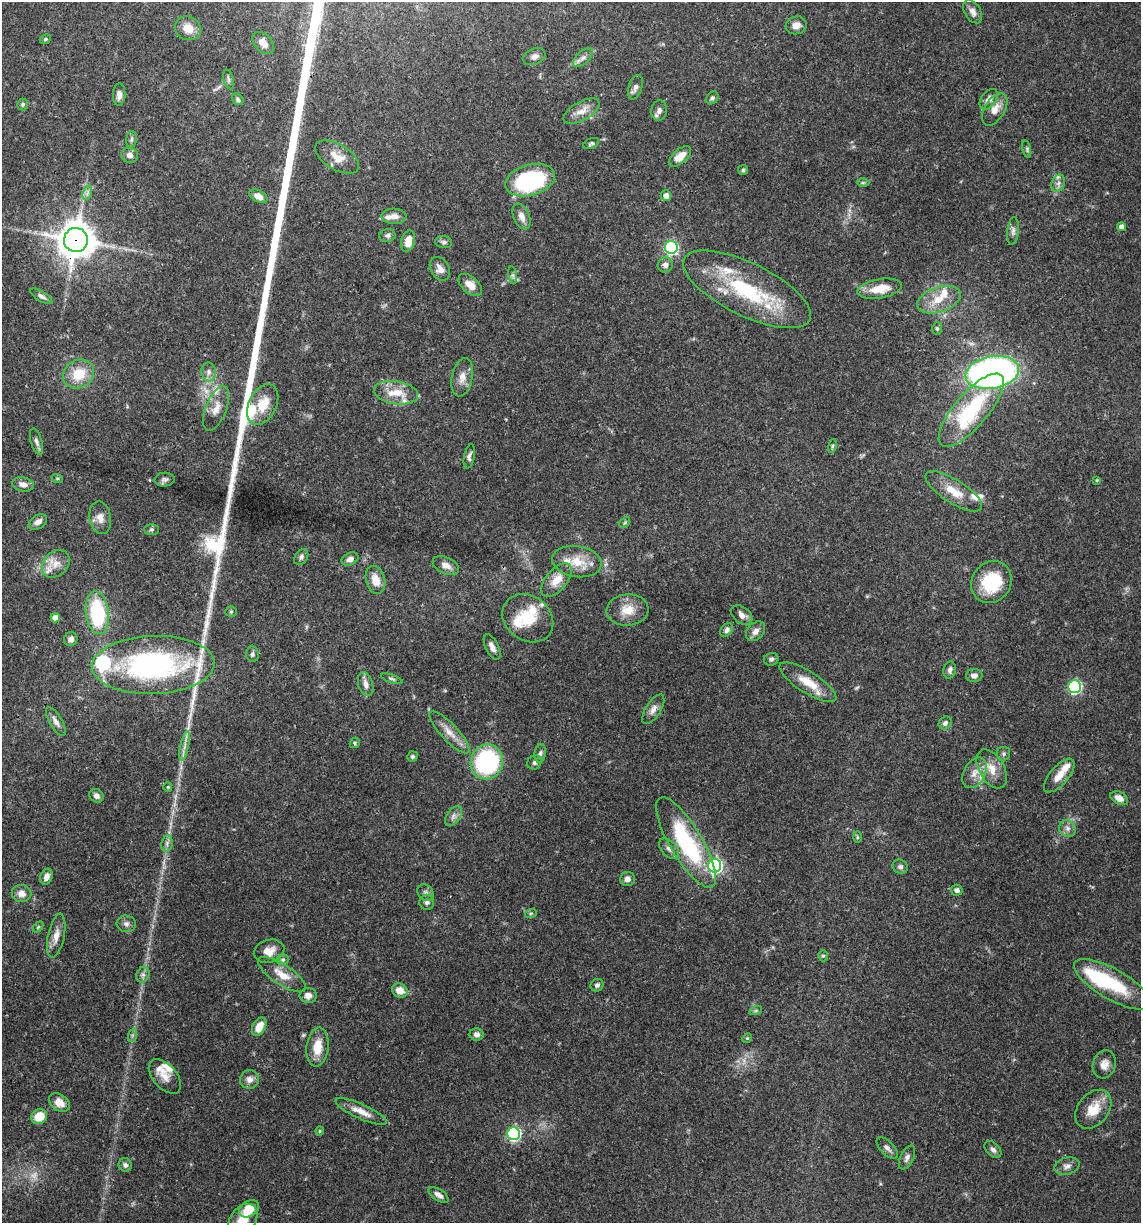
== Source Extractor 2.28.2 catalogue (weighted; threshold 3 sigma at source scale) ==
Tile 11 of 4 x 4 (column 3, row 3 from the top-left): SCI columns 2517-3655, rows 1225-2445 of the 4913 x 4894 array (HDU 1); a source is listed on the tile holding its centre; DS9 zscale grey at full resolution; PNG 1143 x 1225 px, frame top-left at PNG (2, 2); each listed source drawn as its Kron ellipse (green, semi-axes under 4 px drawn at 4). Shown black and unused: <1% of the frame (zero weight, under 3 of 4 exposures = <1% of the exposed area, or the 3 px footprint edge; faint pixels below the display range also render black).
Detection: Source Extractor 2.28.2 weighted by HDU 2 'WHT'; one run over the whole footprint, this tile lists its part. Background 0.048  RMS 0.0028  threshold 0.0127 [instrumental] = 3 sigma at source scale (4.5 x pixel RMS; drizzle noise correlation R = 1.50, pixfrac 1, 0.05/0.05 arcsec/px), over >= 5 px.
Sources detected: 183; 1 too faint to see at this stretch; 4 inside a brighter object's white glare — neither listed nor drawn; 16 inside a brighter listed object's ellipse — not listed separately; the other 162 listed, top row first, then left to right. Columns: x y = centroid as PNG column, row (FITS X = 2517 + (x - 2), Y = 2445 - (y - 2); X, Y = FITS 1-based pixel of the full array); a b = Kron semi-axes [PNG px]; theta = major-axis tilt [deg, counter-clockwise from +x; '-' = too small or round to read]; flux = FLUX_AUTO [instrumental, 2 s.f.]
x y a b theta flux
973 12 13 8 -59 1.6
796 25 10 9 - 2
188 28 13 11 -29 3.7
45 39 6 4 23 0.39
263 43 13 8 -46 2.6
534 57 12 8 22 1.4
583 58 12 6 42 1.3
229 79 10 5 -76 0.67
635 87 13 6 72 1.2
119 95 11 6 88 1.6
712 98 7 5 47 0.61
238 99 6 5 - 0.63
989 99 11 7 54 1.6
23 104 6 5 - 0.48
995 109 18 10 59 2.9
659 110 10 8 84 1.4
582 111 20 9 29 2.9
131 140 8 5 83 0.6
591 144 8 5 25 0.54
1027 149 8 3 -78 0.46
130 155 8 7 - 1.4
680 156 13 7 41 3.3
337 157 24 12 -31 4.2
743 170 5 5 - 0.46
530 180 25 15 16 32
863 183 6 4 0 0.43
1058 183 9 6 68 1.1
87 193 7 4 71 0.76
258 196 10 6 -29 2.2
666 196 5 5 - 1.6
394 216 12 7 -2 1.8
522 216 13 8 -67 1.9
1122 227 4 4 - 1.7
1013 231 14 6 84 1.1
387 236 8 6 10 0.83
76 240 12 12 - 570
408 241 11 7 76 2.9
444 242 8 6 -6 0.71
671 247 6 6 - 48
665 265 8 7 - 1.1
440 269 13 9 -60 2
513 275 9 4 -81 0.68
470 285 14 8 -41 3
747 289 70 26 -26 27
880 289 22 9 10 5.6
41 296 12 5 -32 0.97
939 300 23 12 18 5.7
937 329 6 5 - 0.52
209 372 9 7 -81 1.3
992 372 27 16 10 120
79 374 16 13 31 7.2
462 377 19 10 78 2.8
396 393 22 11 -9 5.3
263 404 21 14 64 6.3
216 408 23 10 69 3.3
971 410 46 16 49 24
36 442 14 5 -73 1
832 446 7 4 77 0.4
469 456 12 5 79 0.94
57 478 6 4 -18 0.35
164 480 10 7 4 0.83
1097 480 4 4 - 0.24
23 484 11 7 -11 1.6
954 491 32 11 -33 5.7
100 518 16 11 -80 2.5
38 522 10 6 31 1.7
625 522 6 4 46 0.43
151 529 7 5 1 0.53
301 557 9 6 55 0.8
350 559 9 6 26 1.4
577 562 25 15 -9 6.3
56 564 16 12 44 3.4
446 565 14 8 -24 1.9
375 580 14 9 -75 3.5
556 580 20 10 50 4.2
991 582 22 19 53 14
627 610 21 15 6 4.9
231 612 5 5 - 0.41
97 613 21 11 -83 22
742 615 12 8 -39 1.9
55 618 4 4 - 2.6
528 618 27 22 -37 9.4
727 630 7 5 51 0.91
755 631 11 8 49 1.6
71 639 7 6 - 1.1
492 647 14 6 -64 1.7
252 654 8 6 -84 0.73
771 659 7 6 - 0.78
153 665 61 29 2 63
950 670 9 6 78 0.97
974 675 8 6 5 1.2
392 679 11 3 -18 0.55
808 682 33 10 -32 6
366 684 12 7 -73 1.7
1075 687 6 6 - 43
653 709 16 7 57 1.7
56 722 16 6 -59 1.6
945 723 7 6 - 1
449 732 28 8 -47 3.6
355 743 5 4 - 0.41
185 746 15 4 78 1.4
540 753 9 5 81 0.83
1004 754 7 6 - 0.67
412 756 5 5 - 0.57
487 762 17 16 - 34
534 762 7 6 - 0.75
992 769 21 12 -60 4.4
975 773 16 10 61 3
1059 776 21 9 49 3.5
168 787 4 4 - 0.27
96 796 7 6 - 1.3
1119 798 9 6 -27 1.9
453 816 11 6 54 1.2
1067 828 9 7 -47 1.3
857 837 6 4 -90 0.34
686 842 52 16 -59 30
167 843 8 5 80 0.85
669 849 12 7 -48 1.4
715 866 7 6 - 62
900 867 8 6 -31 0.89
46 877 8 6 70 1.6
627 879 7 7 - 1.4
957 890 6 5 - 0.95
21 893 10 8 -13 1.9
426 893 9 7 -46 0.94
427 902 7 7 - 1
531 913 6 3 18 0.38
126 924 9 8 - 1.1
38 927 6 4 45 0.38
56 936 22 8 79 2.6
269 951 15 11 17 2.9
823 956 5 5 - 0.46
283 960 6 5 - 0.47
143 975 8 6 70 0.97
282 975 28 10 -33 4.2
1112 984 43 15 -30 14
597 985 7 6 - 0.71
400 990 8 7 - 3.2
308 995 8 7 - 1.7
756 1010 6 4 19 0.42
259 1027 10 6 62 4.1
477 1034 7 6 - 1.4
133 1035 7 4 70 0.56
747 1038 5 4 - 0.32
317 1047 19 11 84 4.8
1104 1064 14 11 73 2.2
165 1077 20 11 -49 2.9
250 1079 9 9 - 1.7
59 1103 11 8 -34 2.8
1093 1109 22 15 51 5.8
361 1111 28 7 -24 3.3
39 1117 8 7 - 5
320 1131 4 4 - 0.33
514 1134 6 6 - 48
887 1148 13 6 -45 1.2
993 1149 10 6 -46 1.1
907 1158 13 6 64 1.2
125 1165 7 6 - 0.82
1067 1166 13 8 15 1.4
439 1195 11 5 -34 1.5
249 1209 11 7 34 5.6
243 1220 18 12 53 5.3
Overlapping masked pixels (flux is a lower limit): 1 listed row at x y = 76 240
Isophote crosses this tile's border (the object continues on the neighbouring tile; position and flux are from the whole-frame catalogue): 1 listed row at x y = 243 1220